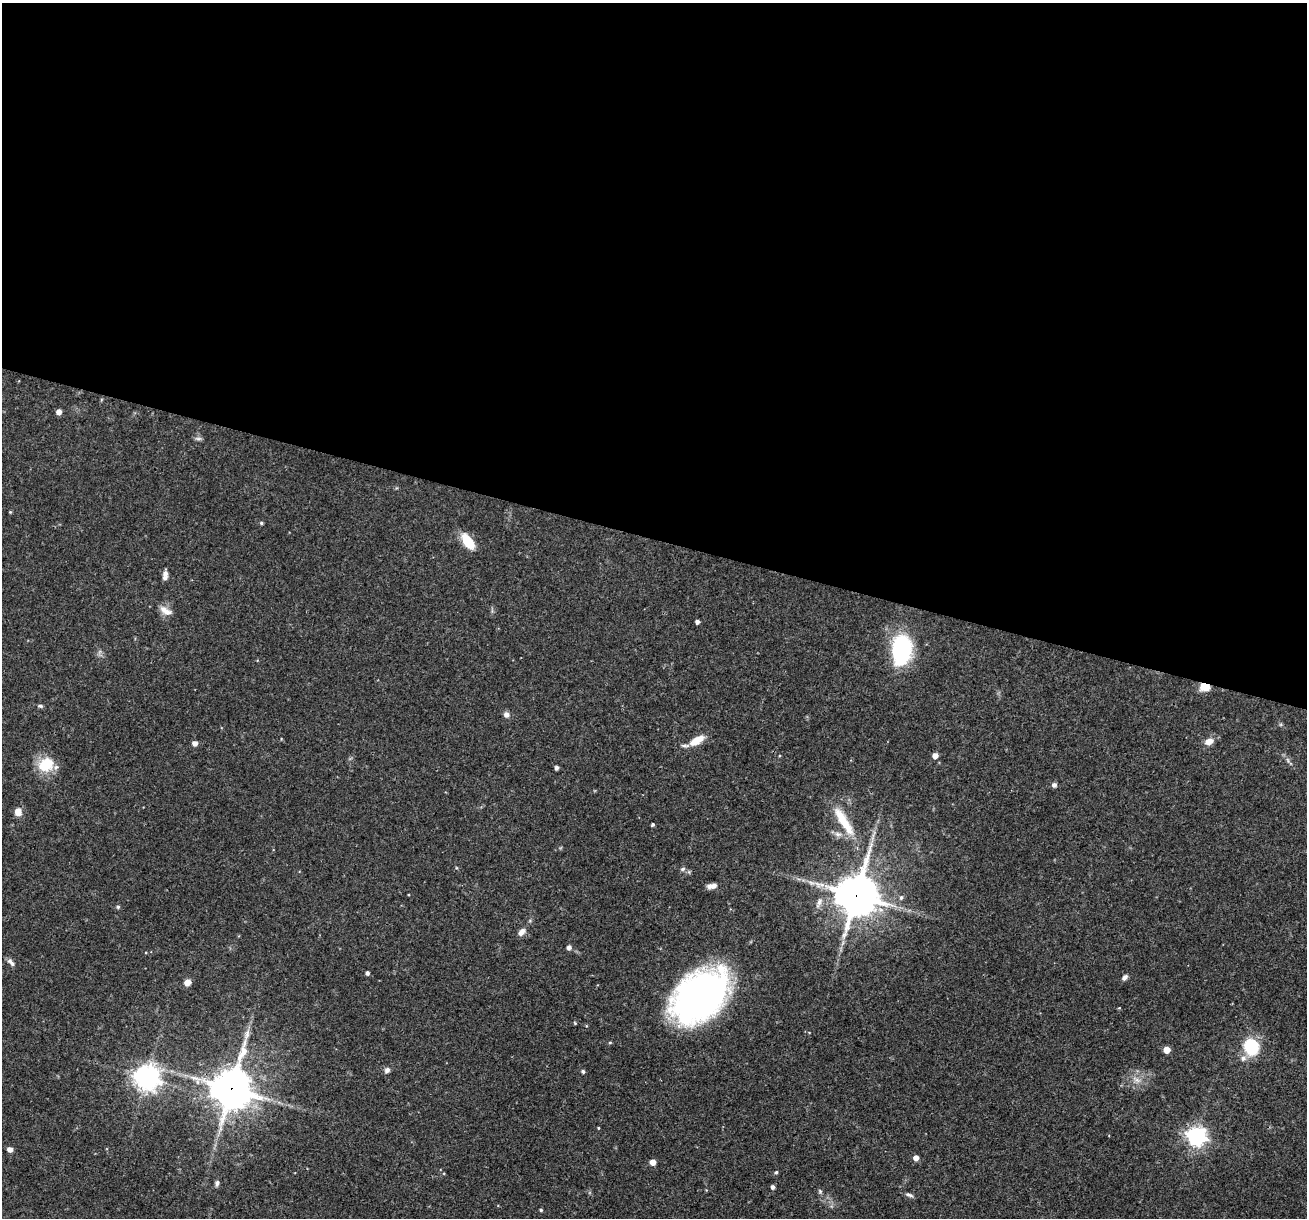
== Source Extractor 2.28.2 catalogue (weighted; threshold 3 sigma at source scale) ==
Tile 3 of 4 x 4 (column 3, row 1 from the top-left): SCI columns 2611-3915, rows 3897-5112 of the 5220 x 5237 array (HDU 1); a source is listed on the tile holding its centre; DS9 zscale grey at full resolution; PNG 1309 x 1220 px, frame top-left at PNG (2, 3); no overlay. Shown black and unused: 44% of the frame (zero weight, under 3 of 4 exposures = <1% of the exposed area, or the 3 px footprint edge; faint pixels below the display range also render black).
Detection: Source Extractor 2.28.2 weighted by HDU 2 'WHT'; one run over the whole footprint, this tile lists its part. Background 0.0569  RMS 0.0032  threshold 0.0144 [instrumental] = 3 sigma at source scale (4.5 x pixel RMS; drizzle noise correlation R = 1.50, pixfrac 1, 0.05/0.05 arcsec/px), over >= 5 px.
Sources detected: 61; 1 inside a brighter listed object's ellipse — not listed separately; the other 60 listed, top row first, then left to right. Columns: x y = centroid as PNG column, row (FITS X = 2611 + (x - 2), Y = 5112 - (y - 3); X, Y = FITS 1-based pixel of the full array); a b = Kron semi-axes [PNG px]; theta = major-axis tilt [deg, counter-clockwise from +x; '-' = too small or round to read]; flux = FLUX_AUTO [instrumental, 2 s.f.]
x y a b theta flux
59 412 5 4 - 1.9
198 438 10 4 -5 0.71
10 512 4 4 - 0.31
261 523 4 4 - 0.54
468 541 20 10 -55 6.4
165 573 9 7 89 1.3
167 612 14 9 -12 2.5
697 622 4 4 - 1.1
901 651 28 17 86 36
1205 687 10 7 -6 4.8
40 706 7 4 -8 0.57
506 714 8 7 - 1.2
697 740 19 8 31 5.2
1209 741 10 7 25 2.4
195 743 5 4 - 1.8
935 756 5 4 - 2.6
1288 760 7 4 -71 0.64
46 765 21 17 29 8.4
556 768 4 4 - 0.9
1054 785 6 6 - 0.91
18 812 7 6 - 3.2
843 821 49 11 -58 10
653 824 4 3 - 0.52
838 834 10 6 -15 1.4
683 869 7 5 22 0.64
712 886 12 6 9 1.8
871 893 12 8 -66 22
856 895 14 12 80 940
901 897 6 5 - 0.73
819 903 16 6 63 1.7
118 907 5 4 - 0.6
521 932 10 6 47 1.8
569 947 5 4 - 1.4
11 962 12 5 -49 1.2
367 973 4 4 - 0.9
1125 977 6 5 - 1.3
187 982 7 6 - 2.4
700 996 45 30 43 180
1119 1008 4 3 - 0.27
575 1023 5 3 - 0.27
610 1043 5 3 - 0.34
1251 1046 13 11 -66 17
1167 1050 5 5 - 4.9
1243 1058 8 7 - 1.5
387 1070 7 6 - 1.1
583 1071 4 4 - 0.61
146 1077 9 8 - 280
1136 1080 13 5 -35 1.6
232 1088 14 12 76 900
598 1128 4 3 - 0.25
1196 1136 7 7 - 150
10 1149 5 4 - 2.1
916 1158 5 4 - 2.2
653 1162 4 4 - 3
776 1172 5 4 - 0.5
217 1183 7 5 78 0.91
773 1187 4 4 - 0.99
820 1191 6 5 - 0.51
909 1195 12 4 -21 0.91
541 1210 4 3 - 0.47
Overlapping masked pixels (flux is a lower limit): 3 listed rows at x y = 1205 687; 856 895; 232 1088